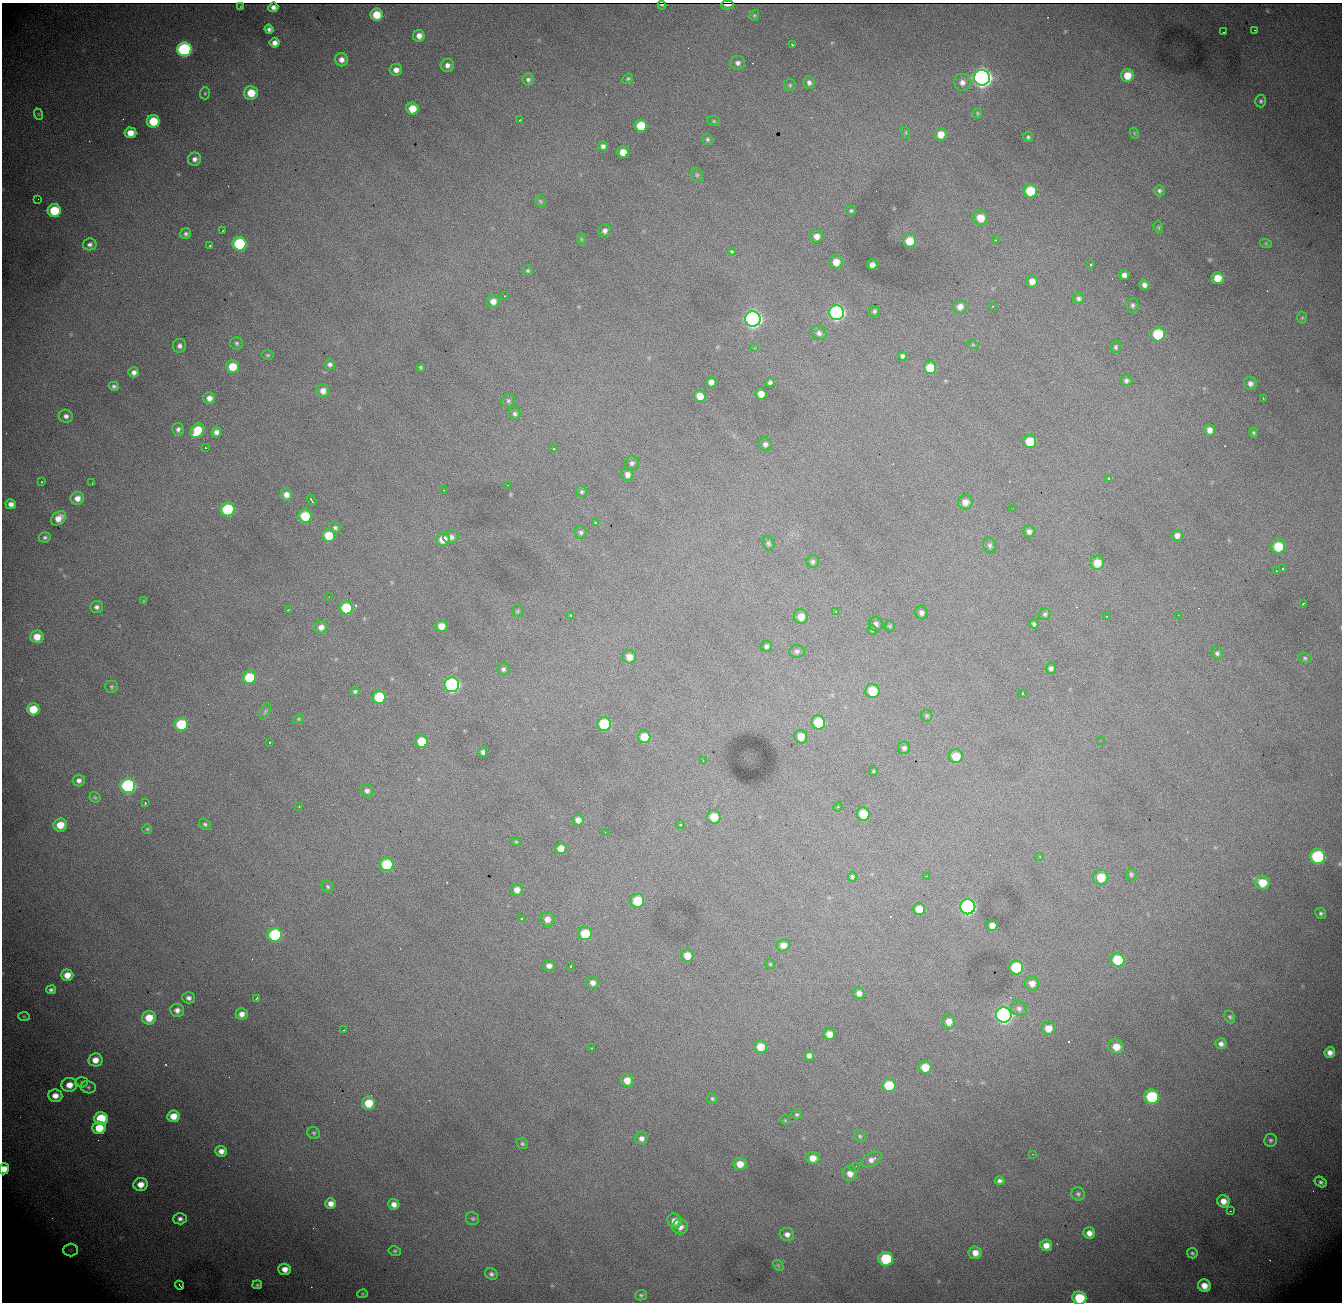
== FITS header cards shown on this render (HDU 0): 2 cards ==
NAXIS1  = 1340
NAXIS2  = 1300

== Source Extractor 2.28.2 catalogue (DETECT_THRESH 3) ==
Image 1340 x 1300 px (HDU 0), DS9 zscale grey, 1 PNG px = 1 image px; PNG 1344 x 1304 px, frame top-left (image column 1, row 1300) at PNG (2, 3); each listed source drawn as its Kron ellipse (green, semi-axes under 4 px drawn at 4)
Background 1870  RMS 22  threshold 67.3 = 3 sigma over >= 5 px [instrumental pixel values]
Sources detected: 328; all 328 listed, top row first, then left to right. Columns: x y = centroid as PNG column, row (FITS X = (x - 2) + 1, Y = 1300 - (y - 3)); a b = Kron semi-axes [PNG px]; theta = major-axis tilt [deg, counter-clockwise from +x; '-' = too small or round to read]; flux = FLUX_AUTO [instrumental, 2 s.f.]
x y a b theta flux
662 5 4 2 - 1.9e+03
727 5 6 2 0 5.9e+03
241 7 3 2 - 1.5e+03
273 7 5 4 - 4.3e+03
376 15 6 6 - 3.3e+04
754 15 6 4 69 2.2e+03
269 29 5 4 - 4.7e+03
1255 30 2 2 - 1.5e+03
1224 32 3 2 - 1.5e+03
419 36 6 6 - 1.0e+04
274 43 5 5 - 8.3e+03
792 45 3 2 - 2.0e+03
184 49 7 7 - 2.6e+05
341 60 6 6 - 9.0e+03
738 63 7 7 - 5.5e+03
447 65 6 6 - 7.3e+03
396 70 6 6 - 9.1e+03
1127 76 6 6 - 2.6e+04
982 78 8 8 - 1.1e+06
628 79 6 4 41 2.4e+03
528 80 6 6 - 4.0e+03
809 82 6 5 - 5.4e+03
962 82 8 8 - 8.9e+03
790 85 6 6 - 2.6e+03
205 93 6 5 - 2.3e+03
251 93 7 6 - 3.1e+04
1261 101 6 5 - 3.2e+03
412 109 6 6 - 2.6e+04
977 113 5 4 - 2.0e+03
38 114 6 3 -71 1.7e+03
519 120 2 2 - 8.0e+02
153 121 6 6 - 4.9e+04
714 121 6 5 - 2.2e+03
641 126 6 6 - 4.1e+04
130 133 6 5 - 1.8e+04
906 133 6 4 -72 1.8e+03
1134 133 6 3 -72 1.5e+03
941 134 6 6 - 1.8e+04
1028 137 5 5 - 2.7e+03
707 139 6 5 - 2.5e+03
603 146 5 4 - 4.8e+03
623 152 6 5 - 1.7e+04
195 159 7 6 - 6.5e+03
697 175 7 6 - 3.2e+03
1030 191 7 6 - 5.8e+04
1159 191 6 5 - 3.6e+03
38 199 2 2 - 3.9e+03
540 201 6 5 - 2.3e+03
54 211 6 6 - 6.3e+04
851 211 5 5 - 2.5e+03
980 218 7 7 - 2.4e+04
1158 227 6 4 -72 2.2e+03
223 230 3 2 - 3.4e+03
605 231 6 6 - 5.9e+03
186 234 5 5 - 3.8e+03
817 236 6 6 - 9.7e+03
581 239 6 4 90 2.0e+03
996 240 3 2 - 9.8e+02
909 241 7 6 - 3.3e+04
90 244 7 6 - 4.9e+03
239 244 7 7 - 1.4e+05
1266 244 6 4 -20 1.9e+03
210 246 3 2 - 1.4e+03
731 251 3 3 - 7.4e+03
836 262 6 6 - 1.7e+04
872 265 5 5 - 1.0e+04
1091 265 3 3 - 2.2e+03
528 271 5 5 - 2.5e+03
1124 275 5 5 - 7.9e+03
1217 278 6 6 - 2.6e+04
1032 281 6 5 - 1.1e+04
1144 285 5 5 - 6.2e+03
504 296 2 2 - 1.1e+03
1078 298 5 5 - 4.2e+03
493 301 6 6 - 1.1e+04
1132 305 7 6 - 3.8e+03
993 306 3 2 - 1.3e+03
960 307 7 7 - 1.0e+04
874 311 6 5 - 3.2e+03
837 313 7 7 - 4.4e+05
1302 318 6 5 - 2.2e+03
753 319 8 7 - 7.6e+05
819 333 8 6 -33 5.5e+03
1158 334 7 7 - 9.4e+04
237 343 6 6 - 3.3e+03
973 345 5 3 - 1.3e+03
180 346 7 6 - 5.9e+03
1116 347 6 5 - 2.8e+03
754 348 3 3 - 1.5e+03
268 355 6 4 -15 2.3e+03
903 356 4 4 - 4.2e+03
330 364 5 5 - 4.3e+03
232 367 6 6 - 3.3e+04
421 367 4 4 - 2.1e+03
930 368 6 6 - 3.5e+04
134 372 5 5 - 6.4e+03
1126 381 6 5 - 4.4e+03
711 382 5 5 - 9.1e+03
770 382 5 4 - 3.9e+03
1250 383 6 6 - 6.5e+03
114 386 5 4 - 3.5e+03
323 391 6 6 - 9.9e+03
761 394 5 5 - 1.6e+04
700 396 6 5 - 1.9e+04
209 398 6 6 - 9.0e+03
1263 398 3 2 - 2.1e+03
508 401 7 6 - 3.4e+03
515 414 6 6 - 3.5e+03
66 416 7 6 - 5.5e+03
178 429 6 6 - 4.7e+03
197 430 8 6 55 4.2e+04
1209 430 6 5 - 9.9e+03
216 432 5 5 - 6.6e+03
1253 433 5 5 - 2.4e+03
1030 441 6 6 - 4.3e+04
765 444 7 6 - 4.9e+03
205 448 2 2 - 1.0e+03
554 449 3 2 - 1.2e+03
632 463 7 7 - 4.9e+03
627 474 6 6 - 7.5e+03
1108 478 3 3 - 2.8e+03
42 482 3 2 - 2.2e+03
92 483 2 2 - 8.1e+02
508 485 2 2 - 1.0e+03
444 490 2 2 - 1.1e+03
582 492 6 5 - 2.7e+03
286 495 6 5 - 8.7e+03
77 498 7 6 - 1.1e+04
312 500 6 2 -59 4.3e+03
965 502 7 7 - 1.1e+04
11 504 5 5 - 7.6e+03
1013 508 2 2 - 2.2e+03
228 509 7 7 - 1.2e+05
305 516 6 6 - 5.9e+04
59 518 8 6 41 1.3e+04
595 522 3 3 - 2.1e+03
335 528 6 5 - 3.4e+03
1029 531 6 5 - 5.5e+03
581 532 6 5 - 3.5e+03
329 535 6 6 - 3.5e+04
1177 535 5 5 - 7.8e+03
45 537 6 5 - 3.4e+03
451 537 7 7 - 6.2e+03
443 539 7 6 - 2.2e+04
768 543 7 5 -67 3.4e+03
990 545 8 6 -70 4.7e+03
1278 546 7 7 - 4.6e+04
813 561 6 6 - 3.5e+03
1097 563 7 7 - 2.4e+04
1283 569 3 3 - 2.1e+03
1276 570 2 2 - 1.3e+03
329 597 3 2 - 1.2e+03
144 601 4 3 - 1.3e+03
1303 603 4 2 - 2.6e+03
96 607 6 6 - 4.6e+03
346 608 6 6 - 6.8e+04
288 610 3 2 - 1.4e+03
518 611 6 5 - 2.2e+03
836 612 3 2 - 1.3e+03
921 613 7 6 - 5.7e+03
1045 614 6 5 - 2.9e+03
571 615 3 2 - 1.9e+03
1178 615 2 2 - 3.2e+03
1107 616 2 2 - 1.5e+03
801 617 7 7 - 1.5e+04
876 624 7 7 - 5.6e+03
1034 624 4 4 - 3.2e+03
441 626 6 5 - 1.6e+04
890 626 5 5 - 2.1e+03
321 627 6 6 - 8.2e+03
872 630 5 5 - 2.1e+03
37 637 6 6 - 2.0e+04
766 646 5 5 - 4.7e+03
797 651 8 6 5 4.4e+03
1217 653 6 5 - 3.4e+03
629 657 7 6 - 1.4e+04
1305 658 7 5 -17 2.9e+03
1051 668 6 5 - 4.3e+03
503 669 6 6 - 4.0e+03
249 677 6 6 - 5.7e+04
452 685 7 7 - 3.6e+05
111 687 6 6 - 2.8e+03
355 691 5 4 - 2.8e+03
872 691 7 7 - 4.5e+04
1022 693 3 2 - 1.3e+03
379 697 6 6 - 7.3e+04
33 709 6 6 - 3.7e+04
265 711 9 4 64 3.1e+03
927 716 6 5 - 2.3e+03
298 719 6 4 35 1.9e+03
818 722 7 6 - 6.0e+04
181 724 6 6 - 6.6e+04
604 724 7 7 - 8.3e+04
644 737 6 6 - 2.8e+04
801 737 7 6 - 1.9e+04
1100 740 3 2 - 1.4e+03
422 741 6 6 - 3.5e+04
270 742 3 2 - 1.9e+03
904 748 6 6 - 4.4e+03
483 752 5 4 - 5.1e+03
956 756 7 7 - 2.8e+04
703 760 3 2 - 2.3e+03
873 771 5 4 - 1.6e+03
79 780 6 6 - 5.7e+03
128 786 7 7 - 2.6e+05
367 791 6 6 - 5.0e+03
95 797 6 4 -42 2.2e+03
145 803 3 2 - 6.5e+03
299 806 2 2 - 1.1e+03
838 807 5 4 - 1.9e+03
863 814 6 6 - 4.5e+04
714 817 7 6 - 3.0e+04
578 820 5 5 - 8.6e+03
205 824 6 4 -38 2.9e+03
60 825 7 6 - 2.5e+04
680 825 4 4 - 2.0e+03
147 829 5 5 - 2.0e+03
605 832 2 2 - 9.1e+02
516 842 5 4 - 1.7e+03
561 848 6 5 - 1.7e+04
1040 857 3 3 - 1.7e+03
1318 857 7 7 - 1.8e+05
387 864 7 6 - 9.0e+04
1131 874 6 5 - 2.9e+03
926 876 2 2 - 6.3e+02
852 877 5 4 - 3.0e+03
1101 877 7 7 - 3.1e+04
1262 883 7 7 - 2.9e+04
328 887 6 5 - 3.0e+03
517 890 6 6 - 9.6e+03
637 901 7 7 - 4.7e+04
968 907 7 7 - 4.4e+05
919 909 6 6 - 2.2e+04
1321 913 5 5 - 3.1e+03
522 919 3 3 - 3.3e+03
547 919 7 7 - 1.0e+04
992 925 5 5 - 1.0e+04
585 934 6 6 - 5.2e+04
275 935 7 7 - 1.4e+05
783 945 7 6 - 1.0e+04
687 956 6 6 - 2.1e+04
1118 960 7 6 - 6.8e+04
770 964 5 4 - 1.8e+03
549 966 6 5 - 7.1e+03
571 966 3 2 - 1.2e+03
1016 967 7 7 - 8.8e+04
67 975 6 5 - 1.6e+04
593 983 6 6 - 6.9e+03
1032 983 7 6 - 1.1e+04
51 990 5 4 - 3.8e+03
859 993 6 5 - 7.7e+03
189 998 6 5 - 5.5e+03
256 999 4 2 - 1.8e+03
1019 1008 8 7 - 5.0e+03
177 1010 7 6 - 7.1e+03
242 1014 6 5 - 8.9e+03
1004 1015 8 7 - 6.4e+05
24 1016 6 4 -2 1.8e+03
1230 1017 7 5 -61 2.8e+03
149 1018 7 6 - 2.5e+04
949 1022 7 6 - 1.2e+04
1048 1028 6 6 - 1.7e+04
343 1030 2 2 - 9.3e+02
829 1034 5 5 - 1.5e+04
1221 1044 5 5 - 6.0e+03
760 1047 6 6 - 2.5e+04
1116 1047 7 7 - 2.0e+04
591 1048 2 2 - 7.8e+02
1330 1052 5 5 - 8.8e+03
809 1056 5 5 - 6.3e+03
95 1060 7 6 - 1.5e+04
925 1067 6 6 - 2.7e+04
627 1080 6 6 - 1.5e+04
82 1082 6 5 - 2.6e+03
69 1085 8 7 - 1.6e+04
889 1085 7 6 - 5.3e+04
88 1087 7 6 - 3.4e+03
55 1096 7 6 - 1.4e+04
1152 1097 7 7 - 1.1e+05
712 1098 6 5 - 2.5e+03
368 1103 6 6 - 3.3e+04
797 1114 5 5 - 2.4e+03
173 1116 6 6 - 2.0e+04
101 1118 7 6 - 6.2e+04
785 1120 4 4 - 1.5e+03
99 1128 7 6 - 3.6e+04
314 1133 7 5 -33 3.1e+03
860 1136 6 5 - 2.6e+03
641 1138 6 6 - 6.4e+03
1271 1140 6 6 - 3.7e+03
522 1143 6 5 - 2.5e+03
221 1151 6 5 - 9.7e+03
1033 1154 2 2 - 7.7e+02
813 1158 6 6 - 1.5e+04
872 1159 11 6 29 8.7e+03
740 1164 6 6 - 1.8e+04
855 1167 6 4 22 1.8e+03
4 1169 5 5 - 1.9e+04
850 1174 7 7 - 1.0e+04
1000 1181 5 4 - 4.5e+03
1321 1182 6 5 - 3.9e+03
141 1184 7 6 - 1.6e+04
1078 1194 7 6 - 3.5e+03
1223 1201 6 6 - 1.4e+04
331 1204 5 5 - 1.1e+04
394 1204 5 5 - 8.9e+03
1230 1211 2 2 - 1.0e+03
180 1219 6 5 - 5.6e+03
473 1219 7 6 - 2.9e+03
674 1221 7 7 - 1.2e+04
680 1227 8 7 - 1.1e+04
1089 1233 6 5 - 9.9e+03
787 1234 7 6 - 7.6e+03
1046 1245 6 6 - 1.3e+04
70 1250 7 6 - 3.9e+03
395 1251 6 4 -11 2.5e+03
975 1253 6 6 - 1.4e+04
1192 1253 5 5 - 3.3e+03
886 1259 7 7 - 9.2e+04
778 1265 6 4 -44 2.3e+03
285 1269 6 5 - 1.3e+04
491 1274 6 5 - 4.3e+03
180 1285 5 2 - 3.2e+03
257 1285 5 4 - 2.6e+03
1204 1286 6 6 - 1.5e+04
363 1294 5 4 - 1.8e+03
641 1295 6 5 - 2.9e+03
1079 1298 7 6 - 7.1e+04
At the frame edge (FLAGS 8, measured only in part): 2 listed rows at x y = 4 1169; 1079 1298